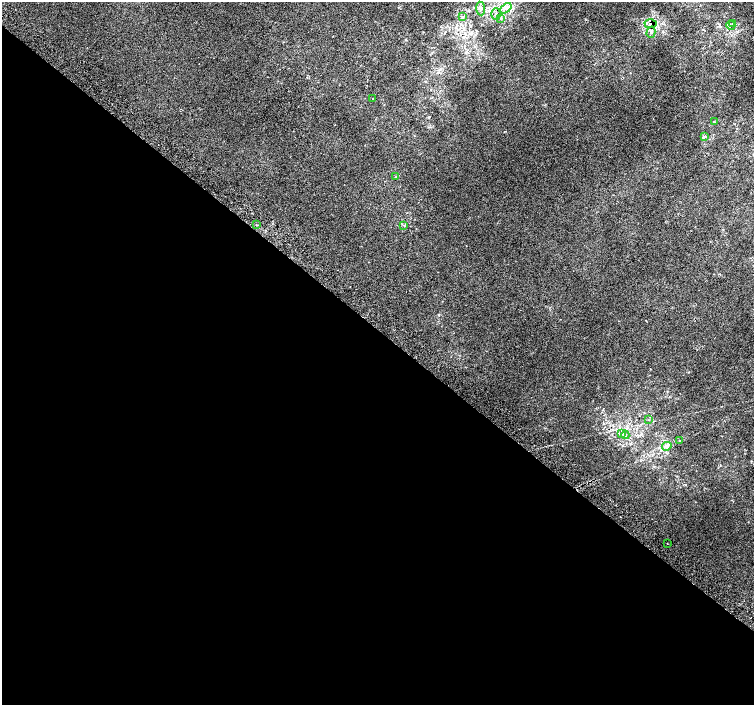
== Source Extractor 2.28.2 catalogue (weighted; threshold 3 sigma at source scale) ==
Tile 14 of 4 x 4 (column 2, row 4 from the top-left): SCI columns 1539-3041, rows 267-1672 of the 6074 x 6092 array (HDU 1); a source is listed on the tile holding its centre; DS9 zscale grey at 2 x 2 block average (1 PNG px = mean of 2 x 2 image px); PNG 756 x 707 px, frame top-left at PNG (2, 2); each listed source drawn as its Kron ellipse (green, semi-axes under 4 px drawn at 4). Shown black and unused: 53% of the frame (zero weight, under 2 of 3 exposures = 2% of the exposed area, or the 3 px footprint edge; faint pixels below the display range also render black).
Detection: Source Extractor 2.28.2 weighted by HDU 2 'WHT'; one run over the whole footprint, this tile lists its part. Background 2.66e-04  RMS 0.0069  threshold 0.0311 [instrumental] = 3 sigma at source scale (4.5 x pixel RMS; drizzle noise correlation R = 1.50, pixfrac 1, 0.0396/0.0396 arcsec/px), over >= 5 px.
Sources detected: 22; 1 inside a brighter listed object's ellipse — not listed separately; the other 21 listed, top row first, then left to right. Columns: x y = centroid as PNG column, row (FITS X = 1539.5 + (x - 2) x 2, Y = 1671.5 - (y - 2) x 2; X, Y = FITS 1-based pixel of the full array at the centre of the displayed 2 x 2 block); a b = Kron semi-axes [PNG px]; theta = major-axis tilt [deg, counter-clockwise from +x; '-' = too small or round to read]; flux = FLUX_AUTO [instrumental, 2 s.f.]
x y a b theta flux
480 8 7 4 -83 4.1
506 8 6 3 39 4.2
496 14 6 4 88 4.7
462 17 4 3 - 1.8
501 18 3 2 - 1.1
733 23 4 2 - 1.4
651 24 6 3 3 9.6
731 25 4 2 - 2.7
651 32 6 3 75 3.4
373 99 2 2 - 1.1
714 122 2 2 - 1.4
704 137 2 2 - 19
396 176 3 2 - 0.86
256 225 3 2 - 0.78
404 225 3 2 - 0.97
649 420 3 2 - 0.86
622 433 4 2 - 2
625 435 4 3 - 2.2
679 440 3 2 - 1.1
667 446 5 4 - 4
667 544 2 2 - 0.64
Overlapping masked pixels (flux is a lower limit): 2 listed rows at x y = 651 24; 731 25
Diffuse or blended objects may show on this block-average render without a row.